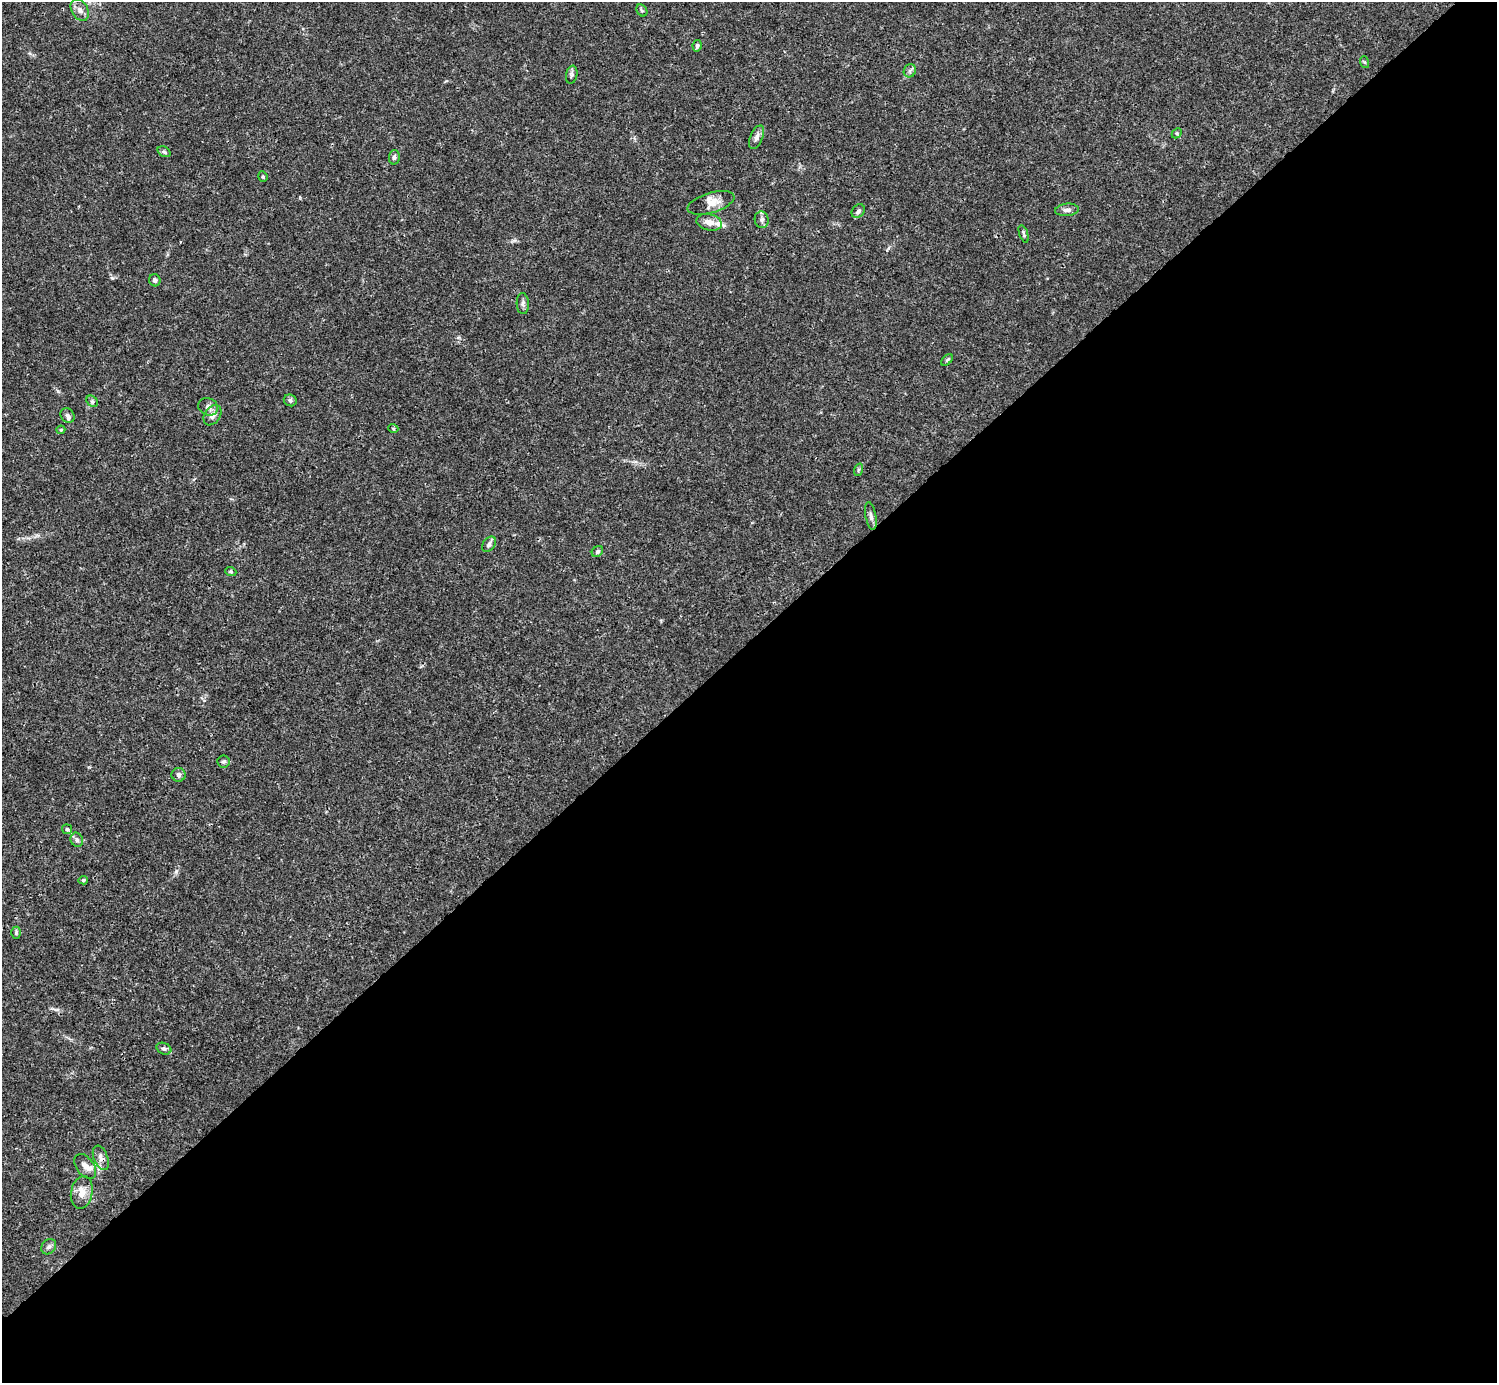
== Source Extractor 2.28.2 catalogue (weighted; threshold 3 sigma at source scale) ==
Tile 12 of 4 x 4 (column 4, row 3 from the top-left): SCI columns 4485-5979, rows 1540-2920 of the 5983 x 5982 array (HDU 1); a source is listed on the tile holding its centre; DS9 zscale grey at full resolution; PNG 1499 x 1385 px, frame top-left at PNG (2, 2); each listed source drawn as its Kron ellipse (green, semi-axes under 4 px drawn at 4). Shown black and unused: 54% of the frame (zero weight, under 3 of 4 exposures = <1% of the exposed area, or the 3 px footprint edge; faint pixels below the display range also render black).
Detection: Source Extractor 2.28.2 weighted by HDU 2 'WHT'; one run over the whole footprint, this tile lists its part. Background 0.0163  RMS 0.0022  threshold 0.00973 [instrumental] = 3 sigma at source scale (4.5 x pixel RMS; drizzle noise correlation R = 1.50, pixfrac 1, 0.05/0.05 arcsec/px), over >= 5 px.
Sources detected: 46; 3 inside a brighter listed object's ellipse — not listed separately; the other 43 listed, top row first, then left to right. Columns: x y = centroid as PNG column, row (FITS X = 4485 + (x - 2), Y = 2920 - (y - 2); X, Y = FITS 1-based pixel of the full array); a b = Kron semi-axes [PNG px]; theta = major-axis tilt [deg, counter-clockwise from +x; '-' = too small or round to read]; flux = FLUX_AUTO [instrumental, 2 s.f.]
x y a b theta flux
80 10 11 8 -57 1.2
642 10 6 5 - 0.37
697 46 6 4 79 0.49
1364 62 6 4 -70 0.26
910 71 7 6 - 0.53
572 75 9 5 80 0.51
1177 133 6 4 45 0.27
757 137 12 6 68 0.87
164 152 7 5 -31 0.36
394 157 7 5 79 0.5
263 176 5 4 - 0.3
711 203 24 10 16 2.2
1067 210 12 6 5 0.91
858 211 8 5 51 0.63
762 220 8 7 - 0.66
709 222 13 8 -13 1.7
1024 234 9 3 -72 0.37
155 280 6 5 - 0.48
523 304 10 6 -87 0.61
947 360 7 4 45 0.33
290 400 6 5 - 0.53
92 401 6 5 - 0.38
208 407 10 8 -21 0.96
67 415 8 6 -49 0.65
212 415 11 7 55 1.3
393 428 5 3 - 0.19
61 430 4 4 - 0.23
858 470 6 4 72 0.31
871 516 14 5 -80 0.74
489 544 8 6 52 0.7
597 552 6 5 - 0.44
231 572 5 3 - 0.27
224 761 6 6 - 0.42
179 775 7 7 - 0.6
67 829 5 5 - 0.32
77 840 7 6 - 0.54
83 880 5 4 - 0.33
16 933 6 5 - 0.32
164 1049 8 5 -24 0.5
101 1158 13 7 -68 1.1
85 1166 14 8 -53 1.3
82 1192 16 10 79 2.2
49 1247 8 6 52 0.66
Overlapping masked pixels (flux is a lower limit): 1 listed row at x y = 101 1158
Unlisted compact peaks at least as high as the median listed source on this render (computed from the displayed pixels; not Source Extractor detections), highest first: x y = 112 278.